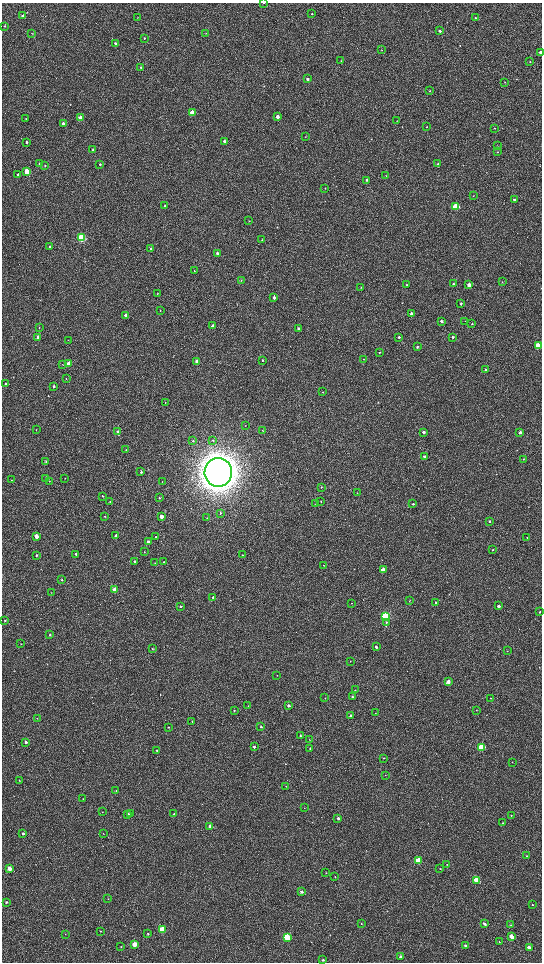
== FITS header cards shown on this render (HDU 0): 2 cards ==
NAXIS1  =                 1080 / length of data axis 1
NAXIS2  =                 1920 / length of data axis 2

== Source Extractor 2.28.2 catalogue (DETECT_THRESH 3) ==
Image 1080 x 1920 px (HDU 0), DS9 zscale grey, zoomed out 1/2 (1 PNG px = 2 x 2 image px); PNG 544 x 964 px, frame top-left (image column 1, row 1919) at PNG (2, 3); each listed source drawn as its Kron ellipse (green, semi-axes under 4 px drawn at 4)
Background 527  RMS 37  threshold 110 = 3 sigma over >= 5 px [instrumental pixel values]
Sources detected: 227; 3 cannot appear on this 1/2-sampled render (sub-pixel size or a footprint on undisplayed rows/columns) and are neither listed nor drawn; the other 224 listed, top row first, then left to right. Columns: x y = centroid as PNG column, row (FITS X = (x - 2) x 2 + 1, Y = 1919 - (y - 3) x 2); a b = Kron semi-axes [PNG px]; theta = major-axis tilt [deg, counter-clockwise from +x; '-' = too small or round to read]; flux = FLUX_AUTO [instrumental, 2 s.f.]
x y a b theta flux
264 3 2 2 - 4.8e+03
312 14 3 3 - 6.4e+03
23 15 3 3 - 8.4e+03
137 18 2 2 - 2.1e+03
475 18 2 2 - 4.0e+03
4 26 3 2 - 5.2e+03
440 31 3 3 - 1.3e+04
205 33 3 2 - 2.6e+03
32 34 3 2 - 2.4e+03
144 38 2 2 - 6.4e+03
115 43 2 2 - 9.0e+03
382 50 3 2 - 2.9e+03
540 52 2 2 - 2.1e+04
341 60 3 2 - 2.7e+03
530 62 2 2 - 3.6e+03
141 67 3 3 - 6.8e+03
308 79 2 2 - 1.2e+04
505 82 2 2 - 2.8e+03
430 91 3 2 - 3.5e+03
192 112 3 3 - 1.0e+05
277 117 3 2 - 5.9e+04
81 118 3 3 - 1.4e+05
26 119 2 2 - 2.7e+03
397 120 3 2 - 2.1e+03
63 123 3 3 - 2.5e+04
427 127 2 2 - 2.9e+03
494 128 2 2 - 3.8e+03
306 136 2 2 - 2.7e+03
224 141 3 2 - 3.2e+04
26 142 3 3 - 9.0e+03
497 146 2 2 - 2.7e+03
93 150 3 2 - 1.3e+04
497 152 3 3 - 4.9e+03
40 163 3 2 - 1.1e+04
100 164 2 2 - 8.0e+03
438 164 3 2 - 1.2e+04
45 165 2 2 - 6.4e+03
27 171 3 3 - 2.6e+05
18 174 3 3 - 1.1e+04
386 175 3 2 - 2.5e+03
366 180 3 2 - 6.8e+03
325 188 2 2 - 2.6e+03
473 195 2 2 - 2.6e+03
514 200 2 2 - 1.0e+04
165 206 2 2 - 9.9e+03
456 206 3 3 - 3.9e+05
249 221 3 2 - 3.0e+03
81 238 3 3 - 8.3e+05
262 240 3 2 - 3.0e+03
50 247 2 2 - 1.0e+04
151 248 3 2 - 8.9e+03
217 253 3 2 - 2.6e+04
194 271 3 2 - 3.3e+03
241 280 3 2 - 3.2e+03
502 282 4 2 - 3.5e+03
453 284 3 2 - 8.8e+03
407 285 3 2 - 3.7e+03
469 285 3 3 - 6.2e+04
361 288 3 2 - 2.8e+03
157 294 2 2 - 6.1e+03
274 297 3 3 - 2.1e+04
461 304 3 2 - 7.5e+03
160 310 3 2 - 4.0e+03
412 314 3 3 - 4.2e+04
125 315 3 2 - 2.9e+04
441 321 3 2 - 2.2e+04
465 321 2 2 - 1.9e+03
472 324 3 2 - 5.0e+03
213 326 3 2 - 3.0e+04
39 327 3 2 - 3.5e+03
298 328 3 2 - 1.3e+04
38 337 3 2 - 4.1e+04
399 337 3 2 - 1.1e+04
453 337 3 2 - 8.7e+03
68 340 2 2 - 2.0e+03
538 346 3 3 - 3.0e+05
417 347 3 3 - 9.1e+03
379 352 3 2 - 5.8e+03
363 359 2 2 - 2.2e+03
263 360 3 2 - 5.9e+03
197 361 3 2 - 5.3e+04
68 364 3 3 - 1.1e+05
63 365 2 1 - 2.8e+03
485 370 3 2 - 8.2e+03
66 379 3 2 - 3.6e+03
6 384 3 3 - 1.2e+04
54 386 3 2 - 1.3e+04
323 392 3 2 - 4.2e+03
165 403 3 2 - 3.8e+03
245 425 2 2 - 2.5e+03
36 430 2 2 - 2.7e+03
118 431 4 3 - 9.7e+03
262 431 3 2 - 4.5e+03
423 432 3 2 - 2.3e+04
520 432 3 2 - 2.8e+04
213 440 4 2 - 5.2e+03
193 441 3 3 - 8.3e+03
126 450 3 2 - 2.5e+03
425 457 2 2 - 2.7e+04
523 459 3 3 - 4.1e+03
46 461 2 2 - 5.3e+03
141 472 3 3 - 8.3e+03
218 472 14 14 - 1.9e+07
65 478 2 2 - 2.0e+03
46 479 3 2 - 5.7e+03
11 480 2 2 - 3.7e+03
49 481 2 1 - 1.8e+03
162 482 2 2 - 3.3e+03
321 487 3 3 - 4.2e+03
357 493 2 2 - 3.3e+03
102 496 3 2 - 4.7e+03
159 498 3 3 - 6.5e+03
321 501 2 2 - 5.2e+03
110 502 3 2 - 4.8e+03
316 504 3 2 - 4.6e+03
413 504 2 2 - 1.0e+04
220 513 3 3 - 7.2e+03
105 516 3 2 - 3.5e+03
161 516 3 2 - 7.2e+04
207 518 2 1 - 2.1e+03
489 521 2 2 - 8.0e+03
115 535 3 3 - 1.1e+04
36 536 3 2 - 7.8e+04
156 537 3 2 - 4.5e+03
527 537 2 1 - 1.9e+03
148 542 3 2 - 1.9e+04
493 550 3 2 - 6.3e+03
144 552 3 3 - 5.1e+03
76 554 3 2 - 1.3e+04
242 555 2 2 - 3.9e+03
36 556 3 2 - 9.5e+03
135 561 3 2 - 1.3e+04
163 562 2 2 - 3.3e+03
155 563 3 3 - 5.0e+03
324 565 3 2 - 2.9e+03
383 570 3 3 - 7.1e+04
62 580 3 2 - 6.1e+03
115 590 3 3 - 1.9e+05
51 593 3 2 - 2.7e+03
213 597 3 2 - 1.4e+04
409 601 3 2 - 3.6e+03
351 603 2 2 - 1.9e+03
436 603 2 2 - 1.1e+04
181 606 3 3 - 7.8e+03
498 606 3 3 - 2.3e+04
539 612 2 2 - 4.9e+03
386 616 3 3 - 8.6e+05
5 620 3 3 - 5.4e+03
387 623 3 3 - 6.1e+03
50 635 3 2 - 7.1e+03
21 644 3 2 - 2.9e+03
376 647 2 2 - 1.6e+04
152 649 3 2 - 4.3e+03
507 651 2 2 - 2.3e+03
350 661 3 2 - 2.8e+03
277 675 2 2 - 2.9e+03
448 682 3 3 - 6.8e+04
355 690 2 2 - 2.2e+03
352 697 2 2 - 6.0e+03
325 698 2 1 - 1.7e+03
490 698 2 2 - 3.4e+03
248 706 2 2 - 2.3e+03
288 706 2 2 - 2.0e+04
234 710 2 2 - 5.5e+03
476 710 2 2 - 2.8e+03
375 713 2 2 - 2.2e+03
350 716 2 2 - 1.5e+04
37 718 3 2 - 3.5e+03
192 721 2 2 - 3.7e+03
168 727 2 2 - 5.0e+03
261 727 2 2 - 1.0e+04
300 736 3 3 - 7.9e+03
310 739 2 2 - 2.2e+03
26 742 2 2 - 2.5e+04
254 747 2 2 - 1.6e+04
481 747 3 3 - 4.7e+05
310 748 2 2 - 2.9e+03
157 750 2 2 - 5.8e+03
384 758 3 2 - 5.7e+03
512 762 2 1 - 2.2e+03
385 775 2 2 - 3.0e+03
19 780 2 2 - 3.5e+03
286 786 2 2 - 3.1e+03
116 791 3 2 - 6.1e+03
83 798 2 2 - 2.9e+03
304 808 2 1 - 1.9e+03
102 812 2 2 - 3.5e+03
128 814 3 2 - 4.9e+04
131 814 3 2 - 1.4e+04
174 814 2 2 - 1.1e+04
511 815 2 2 - 5.2e+03
338 818 3 3 - 1.8e+04
503 823 2 2 - 3.3e+03
210 826 2 2 - 3.1e+04
23 834 2 2 - 1.6e+04
103 834 2 1 - 2.1e+03
527 856 3 2 - 4.6e+03
418 861 3 3 - 3.9e+05
447 865 2 2 - 2.3e+03
9 869 3 3 - 1.0e+05
440 869 2 2 - 3.1e+03
326 873 3 3 - 3.8e+03
335 877 2 2 - 3.3e+03
477 880 4 3 - 2.5e+05
301 892 3 3 - 1.7e+04
108 899 3 2 - 2.5e+03
6 902 3 3 - 9.2e+03
533 905 3 2 - 4.8e+03
361 924 3 2 - 4.2e+03
484 924 3 2 - 2.3e+04
511 925 3 2 - 4.6e+03
162 930 3 3 - 4.5e+05
100 931 3 2 - 4.6e+03
65 934 2 2 - 4.1e+03
148 934 3 2 - 5.8e+03
287 937 3 3 - 5.6e+05
511 937 3 3 - 5.9e+04
499 942 3 2 - 3.5e+03
134 944 3 3 - 1.4e+05
466 946 3 3 - 2.3e+04
121 947 3 2 - 4.0e+03
529 947 3 2 - 4.1e+04
401 957 3 2 - 2.4e+04
323 960 2 2 - 1.1e+04
At the frame edge (FLAGS 8, measured only in part): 3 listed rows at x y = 264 3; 540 52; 538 346
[3 sub-pixel or undisplayed-footprint detections neither listed nor drawn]